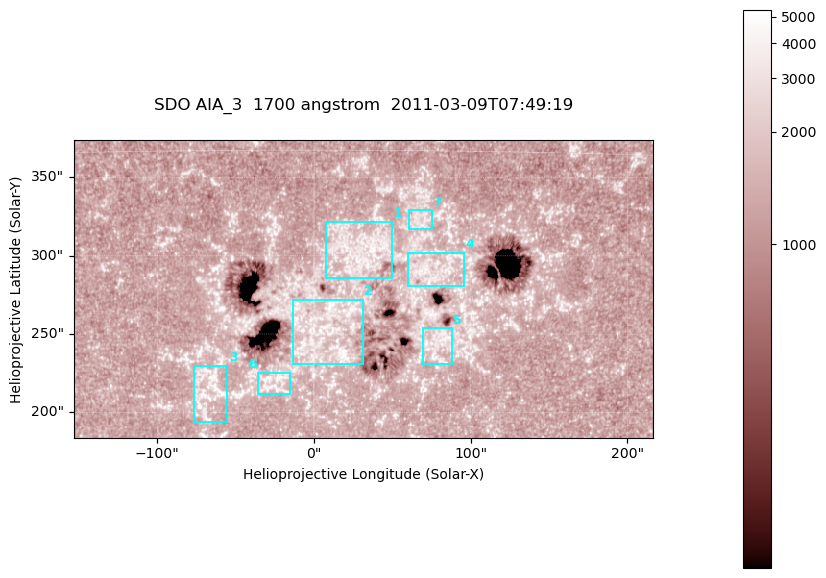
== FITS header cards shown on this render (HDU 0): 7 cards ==
TELESCOP= 'SDO     '           /
INSTRUME= 'AIA_3   '           /
WAVELNTH=                 1700 /
WAVEUNIT= 'angstrom'           /
DATE-OBS= '2011-03-09T07:49:19.712' /
CTYPE1  = 'HPLN-TAN'           /
CTYPE2  = 'HPLT-TAN'           /

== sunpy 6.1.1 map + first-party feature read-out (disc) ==
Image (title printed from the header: SDO AIA_3  1700 angstrom  2011-03-09T07:49:19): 603 x 310 px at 0.613 arcsec/px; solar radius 966 arcsec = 1577 px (partial field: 2.4% of the solar disc is inside the frame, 100% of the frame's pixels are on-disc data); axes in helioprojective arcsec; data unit not stated in the header (colour bar unlabelled)
Pointing: header CRPIX1/2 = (2053.97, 2042.58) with CRVAL1/2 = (0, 0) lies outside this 603 x 310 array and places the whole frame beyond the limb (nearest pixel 1.43 R_sun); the SolarSoft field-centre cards XCEN/YCEN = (31.37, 278.8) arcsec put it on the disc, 1812 arcsec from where CRPIX/CRVAL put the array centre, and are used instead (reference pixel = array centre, CRVAL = XCEN/YCEN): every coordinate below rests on XCEN/YCEN
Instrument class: DISC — disc imager (sunpy class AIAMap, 1700 A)
Bright regions (active regions / flare kernels): reference = the on-disc median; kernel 5 px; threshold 5 sigma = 1529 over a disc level ~1293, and >= 1.15x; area >= 186 px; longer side >= 4 px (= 2.5 arcsec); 7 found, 7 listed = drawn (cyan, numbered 1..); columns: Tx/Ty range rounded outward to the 2 arcsec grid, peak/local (2 s.f.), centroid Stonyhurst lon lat
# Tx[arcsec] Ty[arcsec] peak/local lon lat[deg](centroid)
1 8..50 284..322 3.7 +2 +11
2 -14..32 230..272 3.7 +1 +8
3 -78..-54 192..230 3.6 -4 +6
4 60..96 280..302 3 +5 +10
5 68..88 230..254 3.3 +5 +7
6 -36..-14 212..226 3.3 -2 +6
7 60..76 316..330 2.8 +4 +12